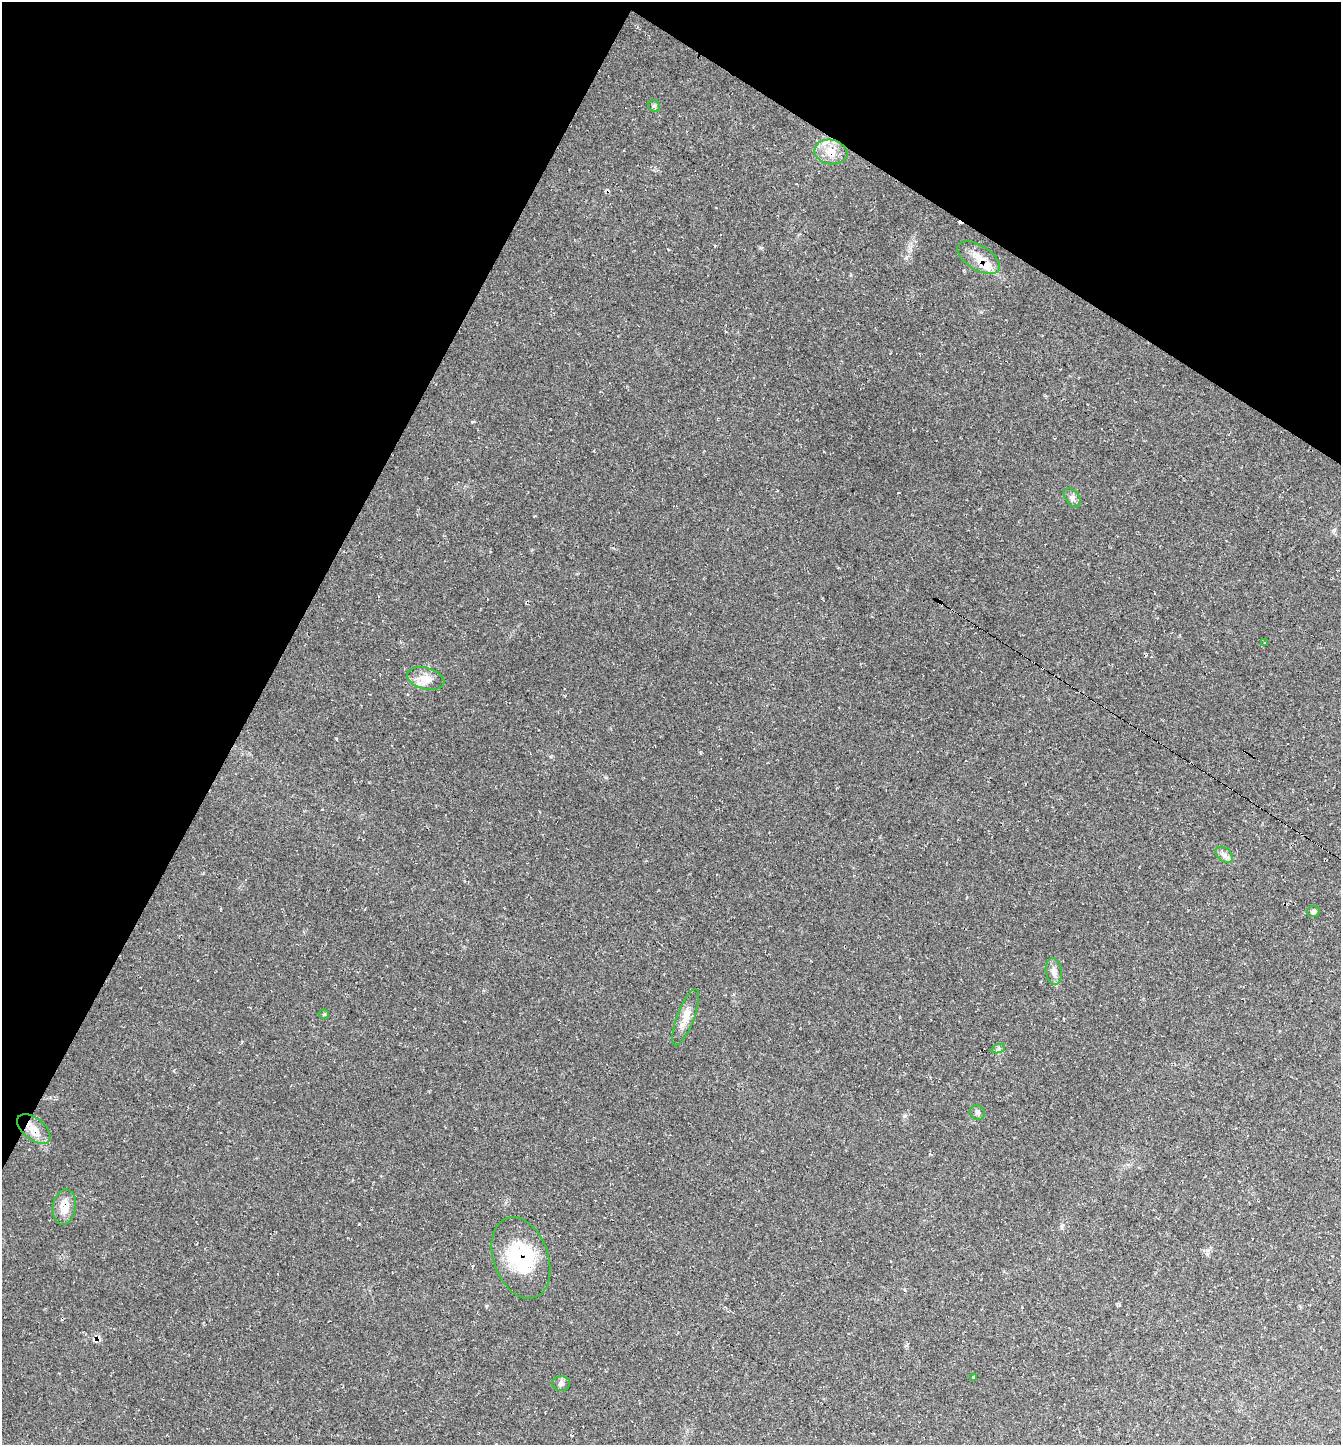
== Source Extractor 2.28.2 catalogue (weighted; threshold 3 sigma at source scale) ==
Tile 2 of 4 x 4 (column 2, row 1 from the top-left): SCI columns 1494-2832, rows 4337-5779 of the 5789 x 5780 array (HDU 1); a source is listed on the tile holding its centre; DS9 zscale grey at full resolution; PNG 1343 x 1447 px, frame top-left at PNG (2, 2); each listed source drawn as its Kron ellipse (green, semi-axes under 4 px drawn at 4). Shown black and unused: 28% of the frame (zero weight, under 2 of 3 exposures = <1% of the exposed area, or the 3 px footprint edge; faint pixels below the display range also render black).
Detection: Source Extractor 2.28.2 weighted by HDU 2 'WHT'; one run over the whole footprint, this tile lists its part. Background 0.0754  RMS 0.0077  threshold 0.0347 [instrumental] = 3 sigma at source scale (4.5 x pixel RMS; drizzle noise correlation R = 1.50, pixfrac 1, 0.05/0.05 arcsec/px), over >= 5 px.
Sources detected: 23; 1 inside a brighter object's white glare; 3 cosmic-ray / hot-pixel residue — neither listed nor drawn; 1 inside a brighter listed object's ellipse — not listed separately; the other 18 listed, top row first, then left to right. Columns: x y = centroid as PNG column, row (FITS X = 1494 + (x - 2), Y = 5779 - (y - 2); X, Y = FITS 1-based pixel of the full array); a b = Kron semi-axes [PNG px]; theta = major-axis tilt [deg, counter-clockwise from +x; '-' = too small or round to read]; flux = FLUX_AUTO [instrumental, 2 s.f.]
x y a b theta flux
654 106 6 5 - 1.5
831 152 16 12 -9 12
979 258 24 12 -32 12
1072 498 11 7 -55 3.2
1265 643 4 2 - 0.57
426 679 19 11 -14 9.4
1224 855 10 6 -39 3.1
1313 912 6 5 - 2
1054 971 13 8 -82 4.5
324 1014 5 5 - 0.97
686 1017 30 8 69 9.2
998 1049 7 4 19 1.4
977 1112 8 7 - 2
34 1129 19 10 -39 9.2
64 1207 18 11 80 11
521 1258 42 27 -70 58
974 1377 3 3 - 2.1
561 1384 9 7 3 2.5
Overlapping masked pixels (flux is a lower limit): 3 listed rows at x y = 979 258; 64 1207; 521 1258
Unlisted compact peaks at least as high as the median listed source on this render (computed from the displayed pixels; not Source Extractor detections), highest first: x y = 336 738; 904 1116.